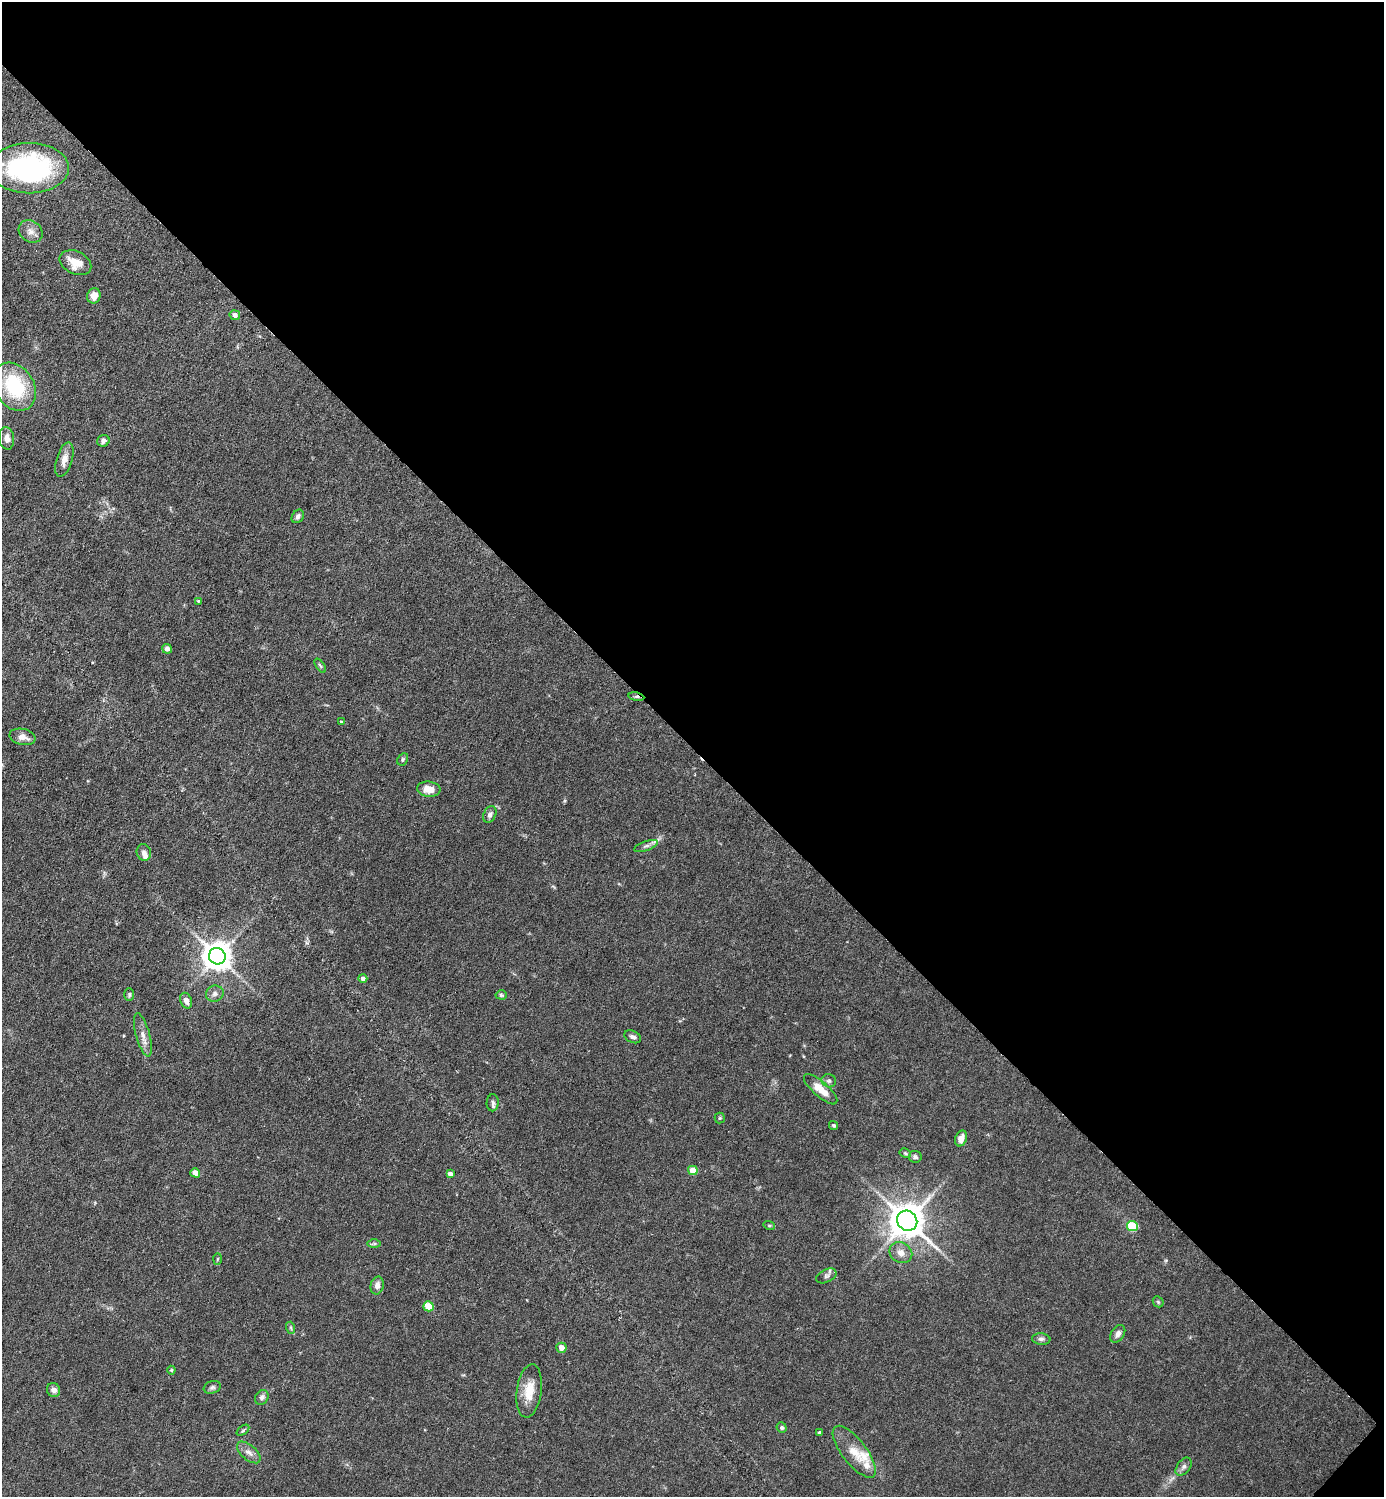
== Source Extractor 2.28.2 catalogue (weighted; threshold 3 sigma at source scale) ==
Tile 8 of 4 x 4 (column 4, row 2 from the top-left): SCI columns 4443-5824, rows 2990-4484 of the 5979 x 5978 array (HDU 1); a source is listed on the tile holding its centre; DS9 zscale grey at full resolution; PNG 1386 x 1499 px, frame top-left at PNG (2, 2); each listed source drawn as its Kron ellipse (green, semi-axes under 4 px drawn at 4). Shown black and unused: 50% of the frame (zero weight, under 3 of 6 exposures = <1% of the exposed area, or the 3 px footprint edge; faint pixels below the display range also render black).
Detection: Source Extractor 2.28.2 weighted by HDU 2 'WHT'; one run over the whole footprint, this tile lists its part. Background 0.0628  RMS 0.0046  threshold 0.0189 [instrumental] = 3 sigma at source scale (4.09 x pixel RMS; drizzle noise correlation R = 1.36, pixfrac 0.8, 0.05/0.05 arcsec/px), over >= 5 px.
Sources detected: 69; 1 inside a brighter object's white glare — neither listed nor drawn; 3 inside a brighter listed object's ellipse — not listed separately; the other 65 listed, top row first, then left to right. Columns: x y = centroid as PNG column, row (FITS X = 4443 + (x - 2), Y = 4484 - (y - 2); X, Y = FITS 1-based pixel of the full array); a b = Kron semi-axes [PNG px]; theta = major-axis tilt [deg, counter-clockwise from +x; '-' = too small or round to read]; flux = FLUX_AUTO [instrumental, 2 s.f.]
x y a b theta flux
29 168 40 25 0 74
31 231 13 10 -36 3.1
75 263 16 11 -25 6.9
94 296 7 6 - 4.1
235 315 5 5 - 2
14 387 26 19 -56 30
7 438 11 7 -84 2.6
103 441 6 5 - 1.3
64 460 18 7 73 3.6
298 516 7 5 56 1.3
198 601 4 4 - 0.4
167 649 5 5 - 2.4
320 666 8 4 -56 0.72
636 697 8 4 -9 0.93
341 722 3 3 - 0.46
22 737 13 8 -13 3.2
403 759 6 5 - 0.77
429 789 11 7 -6 4.7
490 815 9 6 65 1.4
646 846 12 4 19 1.4
144 852 8 7 - 1.9
217 956 8 8 - 620
363 978 4 4 - 1.7
215 994 9 8 - 1.8
129 995 6 5 - 0.71
501 995 5 4 - 0.66
186 1001 8 5 -69 2.5
143 1035 22 7 -74 3.5
633 1037 9 6 -25 1.5
829 1081 7 6 - 1.2
821 1089 21 7 -41 7.6
493 1103 8 6 90 1.3
720 1118 5 5 - 0.59
833 1125 5 4 - 0.73
961 1138 8 5 69 3.1
905 1153 6 4 -28 0.69
915 1157 6 6 - 1.2
693 1170 5 4 - 7
195 1173 5 4 - 4.7
450 1174 4 4 - 2.3
907 1221 10 9 - 1000
769 1225 6 3 -18 0.51
1132 1226 5 5 - 23
374 1244 7 4 0 0.71
901 1253 12 10 -32 3.5
218 1259 6 4 88 0.5
826 1276 11 6 26 1.5
377 1285 9 6 77 2.4
1158 1302 6 5 - 0.61
428 1306 5 5 - 14
291 1328 6 4 -72 0.63
1118 1334 9 6 57 1.9
1041 1339 9 5 -6 1.2
561 1348 5 5 - 3.8
171 1370 4 4 - 0.51
212 1387 8 6 18 1.1
53 1390 7 6 - 1.9
529 1391 27 12 82 8.6
262 1397 8 6 57 1.5
782 1428 5 5 - 0.77
243 1430 7 3 37 0.66
820 1433 3 3 - 1.1
249 1452 14 7 -41 2.7
854 1452 31 12 -52 8.2
1184 1467 10 6 53 1.6
Overlapping masked pixels (flux is a lower limit): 1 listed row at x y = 636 697
Isophote crosses this tile's border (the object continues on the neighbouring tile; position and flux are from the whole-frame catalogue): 1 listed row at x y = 29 168